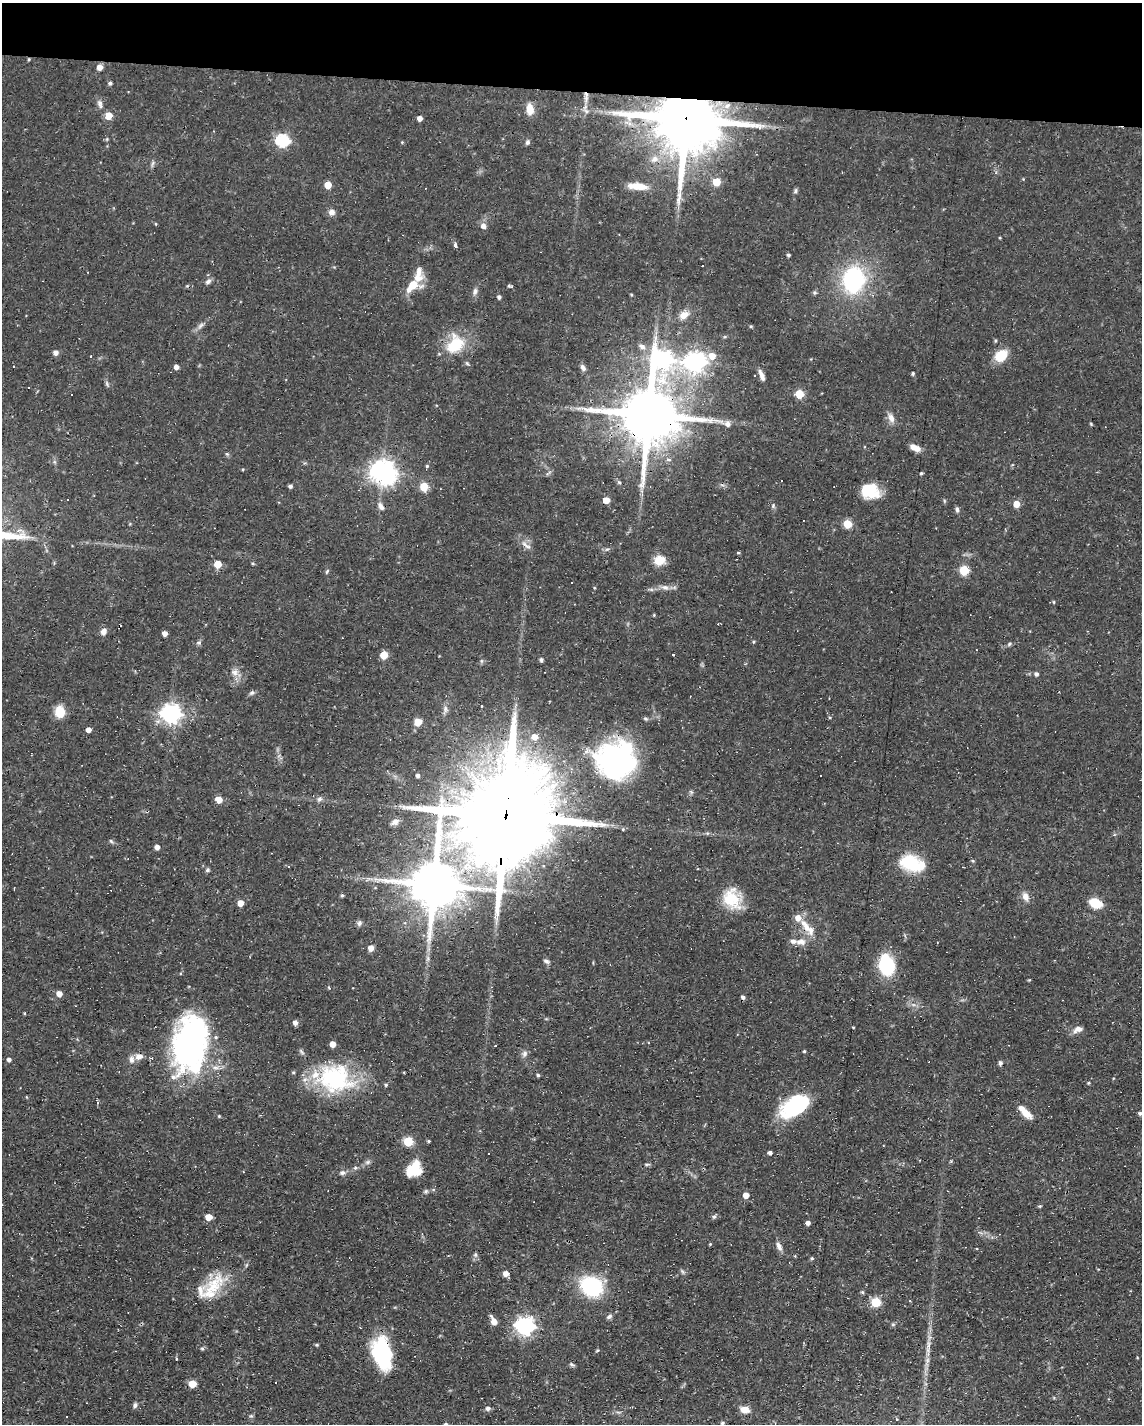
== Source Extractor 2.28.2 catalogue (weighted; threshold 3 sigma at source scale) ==
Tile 2 of 4 x 3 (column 2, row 1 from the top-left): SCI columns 1141-2280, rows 3059-4480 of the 4561 x 4584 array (HDU 1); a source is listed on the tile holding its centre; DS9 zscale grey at full resolution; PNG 1144 x 1426 px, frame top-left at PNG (2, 3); no overlay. Shown black and unused: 6% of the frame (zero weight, under 3 of 4 exposures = <1% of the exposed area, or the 3 px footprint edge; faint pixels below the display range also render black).
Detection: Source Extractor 2.28.2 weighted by HDU 2 'WHT'; one run over the whole footprint, this tile lists its part. Background 0.0541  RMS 0.0032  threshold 0.0144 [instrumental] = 3 sigma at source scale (4.5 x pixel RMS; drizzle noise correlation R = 1.50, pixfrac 1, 0.05/0.05 arcsec/px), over >= 5 px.
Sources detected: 226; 4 inside a brighter object's white glare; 24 cosmic-ray / hot-pixel residue — not listed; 13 inside a brighter listed object's ellipse — not listed separately; the other 185 listed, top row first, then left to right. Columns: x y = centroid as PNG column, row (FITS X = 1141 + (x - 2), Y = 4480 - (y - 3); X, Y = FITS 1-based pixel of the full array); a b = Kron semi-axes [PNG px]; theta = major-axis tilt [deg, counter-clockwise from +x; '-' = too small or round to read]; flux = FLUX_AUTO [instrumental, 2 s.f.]
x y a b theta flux
29 59 4 4 - 0.36
100 67 5 4 - 2.8
110 83 4 4 - 0.74
586 97 15 5 -88 2.2
100 104 12 6 -77 1.4
530 109 11 7 -84 4.2
108 116 5 5 - 5.7
419 118 4 4 - 2.1
686 119 20 16 85 4100
762 126 9 4 -8 1.2
282 140 6 6 - 45
402 142 4 4 - 0.3
527 142 7 5 73 0.74
655 159 11 8 23 2.5
153 163 9 4 71 0.65
1023 179 4 4 - 0.27
716 182 5 5 - 9.4
328 185 5 5 - 6.1
638 186 22 7 -5 5.6
795 191 7 5 58 0.61
332 212 7 7 - 1.7
483 226 8 7 - 1.5
1000 238 4 3 - 0.26
455 246 3 3 - 3
788 255 4 3 - 0.61
853 279 18 15 87 47
208 281 8 6 41 1
412 285 17 8 50 7.3
510 286 6 4 -9 0.53
475 291 9 6 75 1.1
631 294 5 3 - 0.31
499 297 4 4 - 0.85
684 315 14 10 38 2.8
201 325 11 5 45 1.1
751 326 4 4 - 0.36
995 341 5 4 - 0.38
455 344 26 20 56 11
642 346 11 7 -31 1.5
56 352 5 5 - 1.6
91 356 3 3 - 0.71
712 356 7 6 - 3.9
1001 356 12 9 40 8.2
663 360 10 10 - 130
695 362 8 7 - 180
176 367 5 4 - 1.6
583 367 10 6 -59 1.1
913 373 4 3 - 0.47
762 375 14 5 -68 1.8
107 383 9 4 -81 0.63
28 387 3 3 - 4
799 394 5 5 - 11
649 414 17 15 84 2900
891 418 13 8 -67 2
728 424 7 7 - 1.6
1091 424 5 4 - 0.3
915 448 12 6 -24 2.7
227 454 5 4 - 0.43
427 466 5 5 - 0.42
383 471 8 7 - 280
921 473 4 3 - 0.39
619 482 5 3 - 0.44
290 486 5 5 - 0.63
424 487 5 5 - 9.8
870 491 17 14 -12 11
606 500 5 4 - 5.1
1017 504 5 5 - 5
773 505 6 5 - 0.57
381 506 11 6 -55 1.4
957 509 7 5 -79 0.79
847 524 5 5 - 11
526 545 17 5 -35 1.6
739 553 4 3 - 0.32
659 560 14 11 10 4.3
218 564 5 5 - 6.5
253 564 5 3 - 0.38
964 570 5 5 - 15
327 571 7 4 63 0.47
572 582 3 3 - 0.48
665 587 12 7 -11 1.6
594 588 4 3 - 0.28
1054 602 5 3 - 0.3
654 615 3 3 - 0.33
103 632 8 7 - 1.6
165 633 4 4 - 1.8
753 642 5 3 - 0.32
198 643 6 4 18 0.54
1009 644 7 5 29 0.58
384 655 5 5 - 7.6
541 660 5 5 - 0.63
481 661 6 4 90 0.51
235 672 10 9 - 2
1036 674 5 5 - 0.85
252 693 8 5 30 0.76
482 705 3 3 - 4.5
60 712 12 9 -83 5.9
171 714 7 7 - 160
645 718 6 5 - 0.56
418 722 8 8 - 2.9
88 730 4 4 - 2
534 737 6 6 - 3
618 763 45 37 -26 63
418 776 4 4 - 0.91
319 799 7 6 - 0.89
219 800 5 5 - 4.8
505 820 48 21 83 11000
395 822 10 6 29 1.5
111 841 7 4 -45 0.5
157 847 4 4 - 2
973 861 5 3 - 0.32
912 863 24 15 -16 15
207 870 6 4 25 0.6
434 884 16 12 84 2000
342 895 4 4 - 0.58
1025 896 12 8 -62 2
732 898 25 20 -60 10
240 903 4 4 - 4.1
1096 903 10 7 -21 9.6
359 923 8 6 75 0.94
806 927 15 9 -61 3.6
801 942 15 8 -3 2.4
371 948 5 5 - 2.5
428 958 7 4 72 0.68
886 965 14 10 -77 25
59 994 5 5 - 2.7
295 1022 5 4 - 1.7
853 1027 4 2 - 0.25
1078 1029 12 7 20 2
190 1043 58 35 77 82
495 1046 3 3 - 0.62
804 1051 3 3 - 0.4
525 1054 8 7 - 1.2
139 1056 10 9 - 2
9 1060 4 4 - 1
1000 1063 6 5 - 0.75
538 1075 4 4 - 0.51
335 1078 46 35 -12 34
1089 1083 4 3 - 0.34
386 1085 5 4 - 0.47
26 1097 5 3 - 0.25
791 1107 34 21 34 18
1026 1113 17 9 -42 3.3
1140 1113 4 4 - 0.67
408 1141 5 5 - 16
429 1141 4 3 - 0.38
770 1153 4 4 - 0.81
489 1154 2 2 - 0.25
951 1161 5 4 - 0.31
368 1162 7 6 - 0.77
647 1164 8 3 13 0.48
355 1168 6 5 - 0.57
414 1169 15 13 40 8.5
342 1173 7 6 - 0.97
426 1191 6 5 - 0.57
746 1195 5 5 - 2.8
1040 1206 5 4 - 0.35
208 1217 5 5 - 4.4
714 1217 5 5 - 0.71
808 1223 4 4 - 1.2
710 1244 4 3 - 0.3
779 1246 12 6 -61 1.5
475 1255 6 5 - 0.67
812 1258 4 4 - 0.43
682 1271 7 4 -71 0.52
506 1273 5 5 - 2.1
212 1286 43 18 45 12
591 1286 18 15 -26 32
862 1292 4 4 - 0.49
876 1302 5 5 - 16
609 1316 8 5 40 0.87
494 1322 7 6 - 2.4
893 1324 6 4 19 0.46
525 1326 7 7 - 130
317 1345 5 4 - 0.4
202 1348 5 5 - 0.45
597 1351 5 3 - 0.31
382 1354 34 18 -77 27
176 1359 3 3 - 1.1
572 1365 8 5 -23 0.58
192 1384 5 5 - 6.5
135 1405 7 5 73 0.81
488 1408 6 6 - 1
745 1410 10 7 -14 3.1
66 1417 3 2 - 0.28
722 1423 5 4 - 0.56
446 1424 4 4 - 0.6
Overlapping masked pixels (flux is a lower limit): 10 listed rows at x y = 29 59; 586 97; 686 119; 649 414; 618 763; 505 820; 434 884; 806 927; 335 1078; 382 1354
Isophote crosses this tile's border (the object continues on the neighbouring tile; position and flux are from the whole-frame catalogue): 2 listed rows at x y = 1140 1113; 446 1424